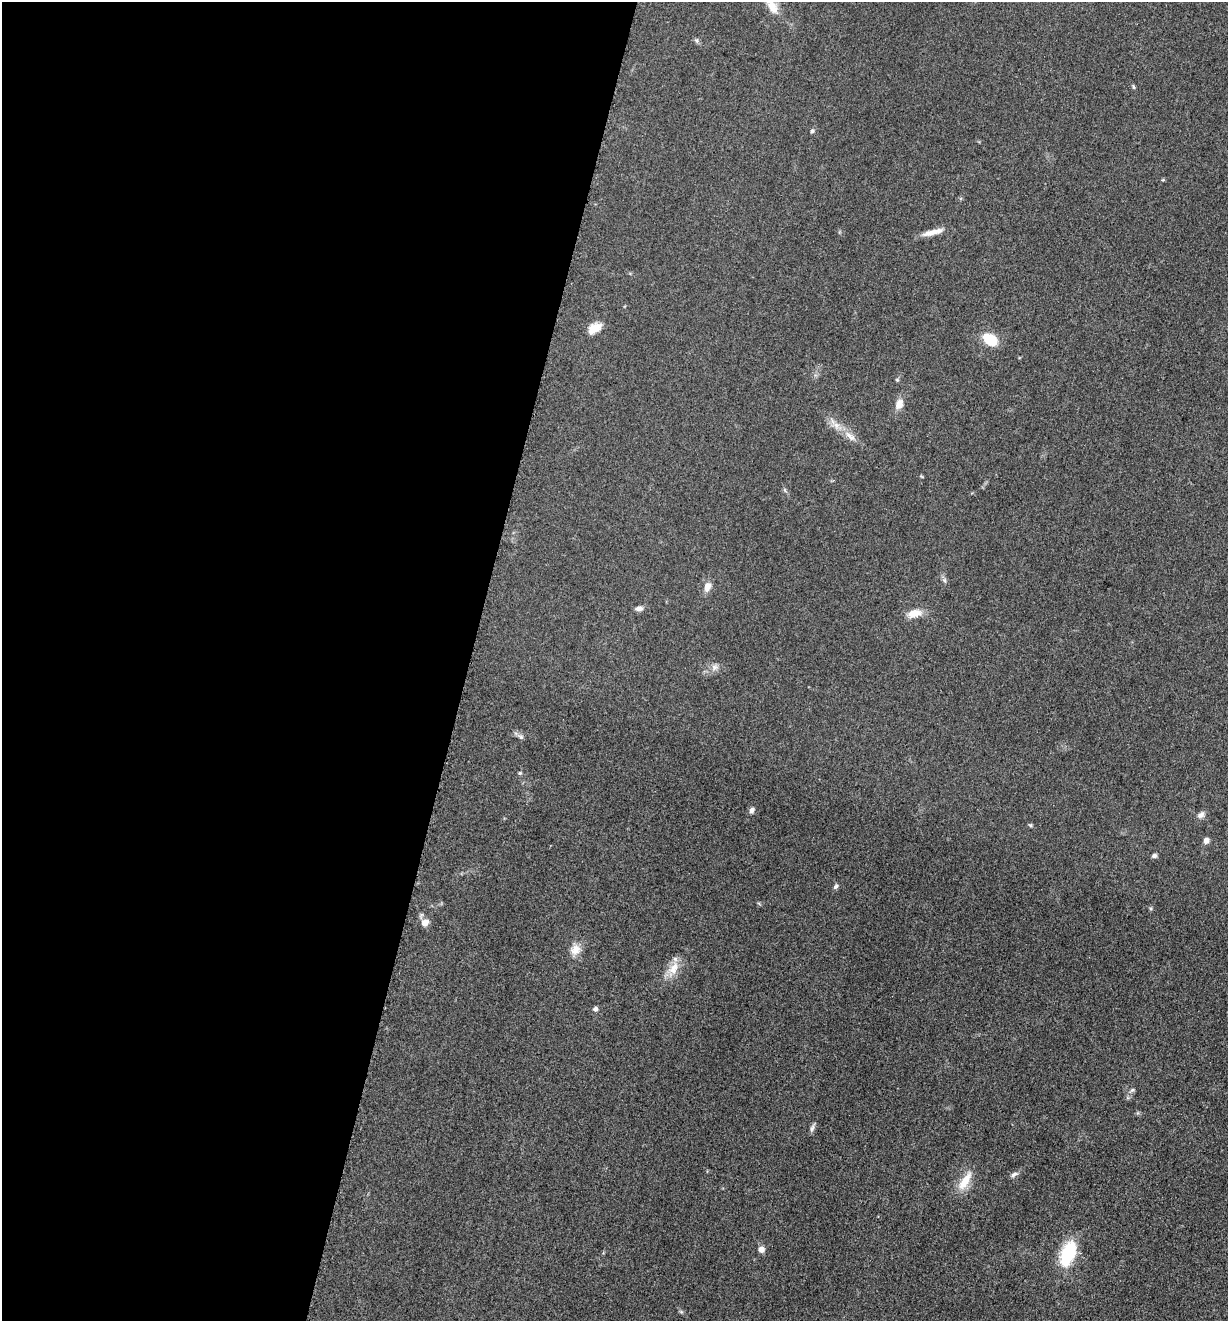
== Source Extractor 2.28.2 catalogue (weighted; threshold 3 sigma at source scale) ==
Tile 5 of 4 x 4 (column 1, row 2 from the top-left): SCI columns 264-1489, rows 2649-3967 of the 5306 x 5294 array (HDU 1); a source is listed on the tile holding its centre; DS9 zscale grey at full resolution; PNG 1230 x 1323 px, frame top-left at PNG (2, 2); no overlay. Shown black and unused: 38% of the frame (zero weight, under 3 of 5 exposures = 1% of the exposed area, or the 3 px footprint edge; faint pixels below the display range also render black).
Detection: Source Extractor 2.28.2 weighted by HDU 2 'WHT'; one run over the whole footprint, this tile lists its part. Background 0.0505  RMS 0.0057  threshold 0.0256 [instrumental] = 3 sigma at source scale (4.5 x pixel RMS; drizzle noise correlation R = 1.50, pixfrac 1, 0.05/0.05 arcsec/px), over >= 5 px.
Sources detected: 36; all 36 listed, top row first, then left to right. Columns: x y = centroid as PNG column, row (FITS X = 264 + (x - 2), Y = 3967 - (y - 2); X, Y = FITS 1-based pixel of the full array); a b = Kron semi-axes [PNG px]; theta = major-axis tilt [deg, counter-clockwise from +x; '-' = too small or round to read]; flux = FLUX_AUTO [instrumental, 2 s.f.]
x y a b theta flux
772 6 23 10 -58 7.1
696 40 7 5 -71 1.1
1133 87 7 3 -80 0.72
812 131 6 5 - 1
933 232 29 6 14 5.8
595 328 17 10 32 6.9
990 340 15 10 -31 16
897 380 5 4 - 0.71
899 404 14 9 65 4.8
836 425 10 8 -66 3.4
850 436 17 8 -39 5.1
785 490 6 4 -71 0.81
944 580 6 5 - 1.2
707 587 11 7 71 4.5
639 608 9 6 10 2.5
914 613 16 9 15 7.8
714 667 9 8 - 2.8
521 737 8 6 -56 1.6
520 773 5 4 - 0.72
752 810 8 6 68 1.9
1201 815 11 7 36 2.3
1030 825 6 4 -43 0.72
1206 840 6 5 - 2.6
1154 856 6 5 - 1.3
836 886 7 5 55 1.3
425 922 9 7 48 4.5
575 950 15 13 42 5.5
673 968 21 12 58 8.2
595 1009 5 5 - 1.8
1132 1090 7 5 22 1.1
812 1128 11 6 69 1.6
1014 1174 10 6 31 1.9
965 1181 29 10 59 10
761 1249 7 7 - 2.7
1068 1254 29 15 67 28
681 1312 5 5 - 0.79
Isophote crosses this tile's border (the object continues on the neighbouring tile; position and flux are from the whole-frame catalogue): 1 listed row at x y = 772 6